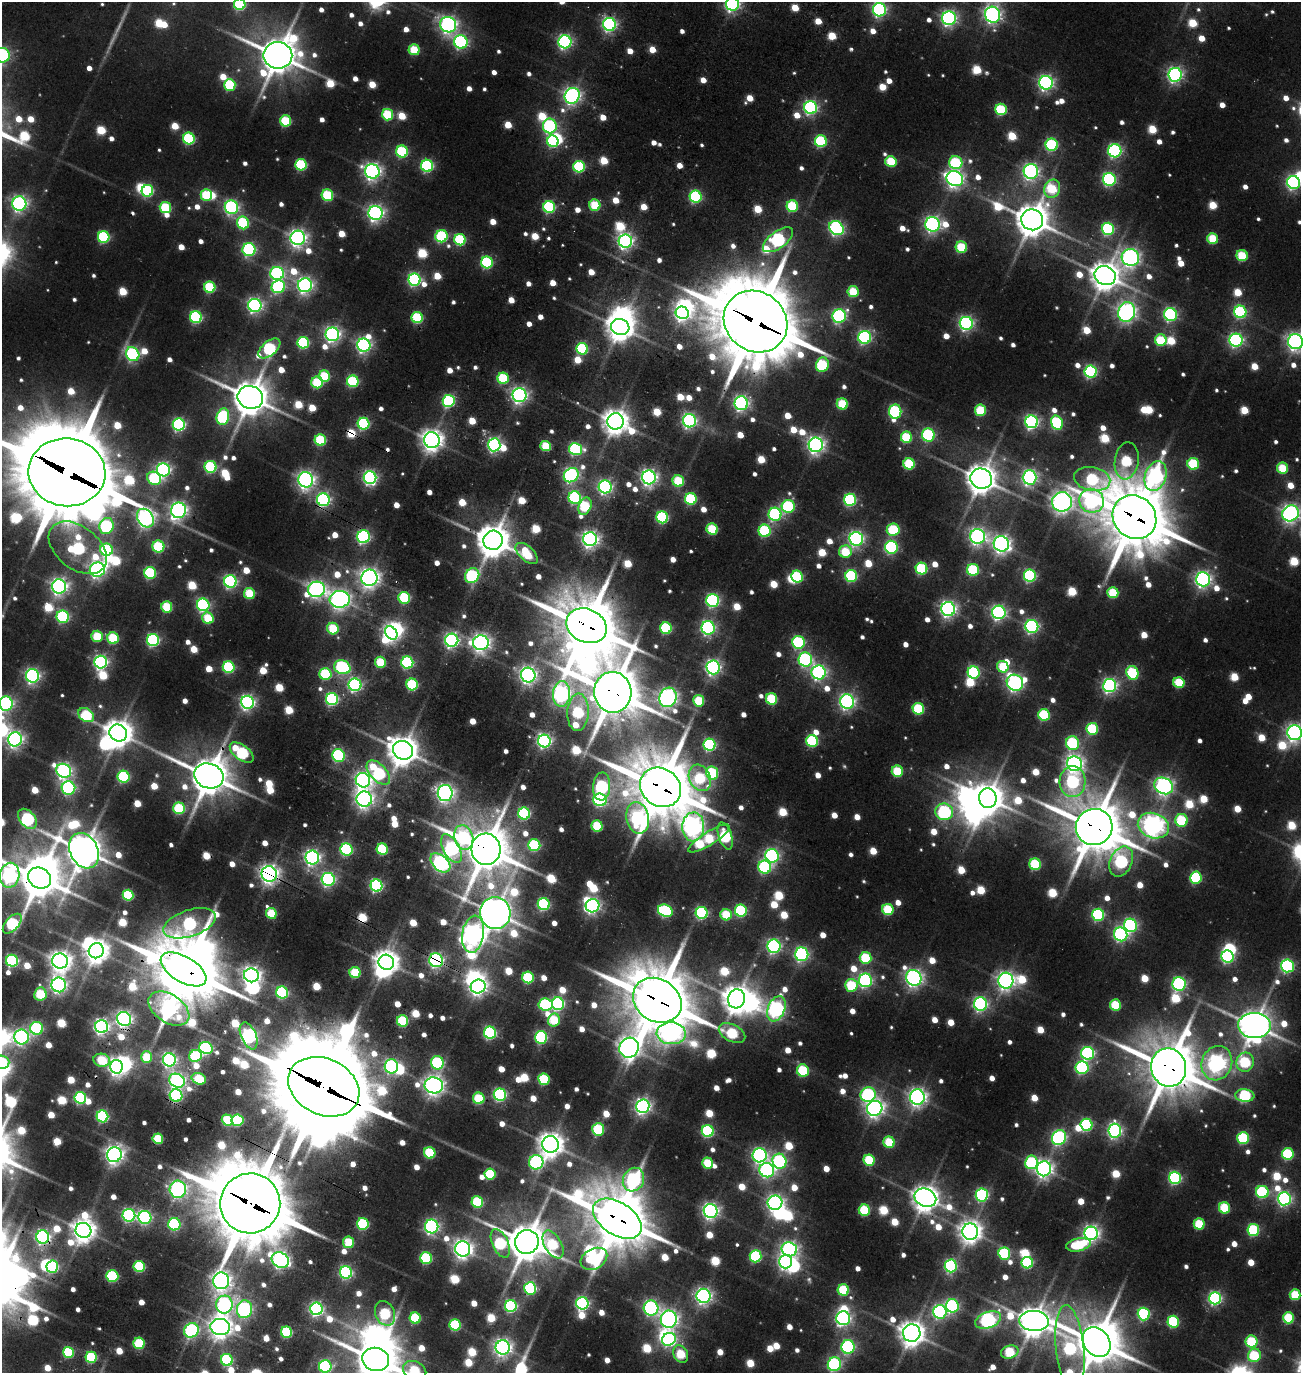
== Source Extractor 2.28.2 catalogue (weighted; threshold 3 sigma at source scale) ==
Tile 7 of 4 x 4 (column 3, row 2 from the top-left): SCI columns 2844-4142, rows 2919-4289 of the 5927 x 5905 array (HDU 1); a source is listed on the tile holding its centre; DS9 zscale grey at full resolution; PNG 1303 x 1375 px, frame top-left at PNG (2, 2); each listed source drawn as its Kron ellipse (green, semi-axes under 4 px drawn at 4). Shown black and unused: <1% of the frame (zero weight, under 3 of 5 exposures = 11% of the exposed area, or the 3 px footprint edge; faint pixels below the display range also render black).
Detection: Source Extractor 2.28.2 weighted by HDU 2 'WHT'; one run over the whole footprint, this tile lists its part. Background 0.14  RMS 0.047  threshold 0.212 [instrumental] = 3 sigma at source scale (4.5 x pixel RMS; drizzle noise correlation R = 1.50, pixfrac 1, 0.05/0.05 arcsec/px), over >= 5 px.
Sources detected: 1170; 32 too faint to see at this stretch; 39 inside a brighter object's white glare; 3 cosmic-ray / hot-pixel residue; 1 long thin detection or spike segment (spike, bleed or trail) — neither listed nor drawn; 5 inside a brighter listed object's ellipse — not listed separately; of the other 1090, all 500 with FLUX_AUTO >= 401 (the completeness limit of this list) listed and drawn (590 fainter detections not listed), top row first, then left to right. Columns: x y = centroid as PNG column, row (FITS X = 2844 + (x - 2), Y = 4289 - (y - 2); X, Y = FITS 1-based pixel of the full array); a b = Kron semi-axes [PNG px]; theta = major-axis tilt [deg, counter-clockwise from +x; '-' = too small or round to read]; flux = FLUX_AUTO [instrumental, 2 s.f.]
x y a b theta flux
240 4 6 5 - 910
732 4 6 6 - 2400
879 10 6 6 - 2000
993 15 8 7 - 3100
949 18 7 7 - 2500
609 24 6 6 - 2200
448 25 8 7 - 3400
461 42 7 6 - 1700
565 42 6 6 - 2000
414 50 5 5 - 420
2 55 8 7 - 1800
278 55 14 13 - 20000
1175 75 7 6 - 2600
1046 83 7 6 - 2600
230 85 6 5 - 640
572 96 8 7 - 3400
811 107 6 6 - 1900
1001 109 6 5 - 680
388 115 6 5 - 600
286 121 5 5 - 580
550 126 7 7 - 1400
189 139 6 5 - 910
553 141 6 5 - 810
821 141 6 6 - 870
1052 145 6 6 - 1000
1115 151 6 6 - 1700
402 152 6 6 - 810
891 161 5 5 - 460
956 163 7 6 - 770
301 165 6 5 - 760
427 166 6 6 - 1200
579 167 6 5 - 850
372 171 7 7 - 3600
1031 171 7 7 - 2900
955 179 8 7 - 3600
1109 179 6 6 - 1500
1294 182 6 6 - 2000
1052 189 9 8 - 480
147 191 6 5 - 910
206 195 6 5 - 490
327 195 6 5 - 600
696 197 6 6 - 1200
19 204 7 7 - 2800
595 205 6 5 - 470
792 206 6 5 - 670
231 207 7 6 - 2100
549 207 6 6 - 1100
165 208 6 5 - 610
375 213 7 7 - 3200
1032 220 11 10 - 18000
243 223 6 6 - 800
933 224 7 7 - 2500
836 228 8 6 -40 2000
1108 229 6 6 - 1100
442 236 6 6 - 850
104 237 6 6 - 960
298 238 7 7 - 3700
1213 238 5 5 - 410
460 240 6 5 - 760
778 240 18 8 37 1900
625 241 7 6 - 3000
961 247 6 5 - 500
249 250 6 6 - 1400
1242 256 6 5 - 460
1130 257 9 8 - 3800
487 262 6 5 - 920
277 273 7 6 - 1600
1105 276 11 9 -25 12000
414 280 6 6 - 1600
305 285 7 7 - 3000
210 287 6 5 - 650
278 287 7 6 - 1300
853 292 5 5 - 430
255 305 6 6 - 2400
1127 312 10 8 70 4200
1240 312 6 6 - 1200
682 313 7 6 - 2500
1171 315 6 6 - 1500
839 316 7 6 - 1800
196 317 6 6 - 1100
417 318 5 5 - 730
755 321 33 29 -37 84000
966 323 6 6 - 2200
620 327 9 8 - 10000
332 334 7 6 - 2900
865 337 6 6 - 1600
1161 340 6 5 - 490
1236 340 6 6 - 2100
1296 342 7 7 - 3900
303 343 6 6 - 1000
364 345 6 6 - 2500
269 348 13 7 40 1100
582 349 6 5 - 840
133 354 7 6 - 1700
822 365 7 6 - 850
1091 371 6 6 - 1500
324 376 6 5 - 510
503 378 5 5 - 640
353 381 6 6 - 850
317 382 6 6 - 540
519 395 7 7 - 3300
250 397 13 11 -20 20000
449 401 6 6 - 1200
741 403 7 6 - 2500
842 404 5 5 - 470
980 410 5 5 - 540
895 412 7 6 - 1100
223 417 8 6 79 1000
615 421 8 8 - 9100
689 421 6 6 - 2400
1032 422 6 6 - 2100
1057 423 7 6 - 880
179 424 6 6 - 1500
364 424 6 6 - 1100
928 435 6 6 - 1000
906 437 6 5 - 550
320 440 6 5 - 660
432 440 8 7 - 6500
494 445 6 6 - 2100
816 445 7 7 - 3700
546 446 5 5 - 400
576 449 6 6 - 1100
1127 461 18 12 82 670
909 464 6 5 - 580
1193 464 6 5 - 590
211 467 6 6 - 940
1283 468 5 5 - 400
163 470 6 6 - 2200
67 472 38 34 -6 120000
571 475 8 6 39 2300
1155 476 15 10 71 2800
649 477 7 7 - 3200
1029 477 7 7 - 2200
154 478 7 6 - 690
370 478 6 6 - 2200
981 479 11 10 - 14000
1092 479 18 11 -10 890
306 480 7 7 - 3800
678 481 6 5 - 490
605 487 6 6 - 2200
575 498 6 6 - 1300
691 499 6 6 - 800
323 500 6 6 - 1900
850 500 6 6 - 1200
1092 501 12 12 - 1600
1062 502 10 9 - 5700
585 506 9 6 67 620
788 506 6 6 - 910
179 510 8 7 - 3600
1290 513 8 7 - 3900
775 514 6 6 - 1500
662 517 6 5 - 960
1134 517 23 21 -45 56000
145 518 10 7 -55 3700
106 526 8 7 - 1100
712 529 6 5 - 550
893 530 6 6 - 630
765 531 6 6 - 910
978 536 7 7 - 3200
363 537 6 6 - 1600
590 539 7 7 - 3600
856 539 7 6 - 2400
493 540 10 9 - 17000
1001 544 8 7 - 4000
158 547 6 6 - 700
891 547 6 6 - 1300
78 548 33 21 -39 1500
106 550 6 6 - 800
845 552 6 6 - 410
527 553 13 7 -42 440
922 569 6 6 - 810
97 570 7 7 - 3200
973 570 6 6 - 710
150 573 6 6 - 910
472 576 8 6 52 1100
851 576 6 6 - 1000
1030 576 6 6 - 1300
797 577 6 5 - 790
369 578 8 8 - 5400
1203 579 7 7 - 3100
230 581 6 6 - 1800
59 586 7 7 - 3500
316 589 8 7 - 3600
249 593 5 5 - 450
1113 593 5 5 - 470
404 598 6 5 - 710
340 599 10 8 6 4500
713 600 6 6 - 1600
203 605 6 6 - 1500
167 607 5 5 - 490
948 609 7 7 - 3100
999 612 7 6 - 2400
63 617 6 6 - 1200
208 618 6 5 - 410
586 626 21 16 -26 46000
1032 626 6 6 - 1800
666 628 6 5 - 800
708 628 7 6 - 2100
333 629 6 5 - 480
391 633 7 5 -54 3000
97 636 6 5 - 410
113 638 6 5 - 580
153 640 6 6 - 1500
452 640 6 6 - 2400
798 642 6 6 - 1100
481 643 8 7 - 4000
805 660 7 7 - 1600
101 662 6 6 - 2200
380 662 5 5 - 420
407 663 6 6 - 1200
229 667 6 5 - 880
342 667 8 6 -23 1400
713 667 7 6 - 2600
1003 667 6 5 - 400
819 672 7 7 - 2400
974 672 6 6 - 1100
1132 673 7 6 - 800
325 674 6 6 - 760
528 675 7 7 - 3600
33 676 7 6 - 2400
1179 682 5 5 - 470
1015 683 8 7 - 3000
412 684 6 5 - 780
355 685 6 6 - 2000
1110 685 6 6 - 2400
613 692 20 18 -84 40000
561 694 13 8 87 2900
668 697 10 8 72 4200
332 699 6 6 - 1400
772 699 6 5 - 610
699 701 5 5 - 440
247 702 6 6 - 2500
847 702 7 7 - 2800
6 704 7 7 - 2300
918 709 6 5 - 680
578 712 19 10 87 870
86 715 9 6 -36 700
1044 715 6 5 - 690
1092 729 6 6 - 640
118 733 9 8 - 11000
1295 733 7 7 - 3600
15 739 7 7 - 3100
544 741 6 6 - 2200
812 741 6 6 - 860
1073 743 7 6 - 1000
710 745 6 6 - 1300
403 750 10 9 - 14000
242 752 14 7 -37 1000
339 755 6 6 - 1200
1074 764 7 7 - 3700
64 771 8 7 - 2800
897 771 6 5 - 470
378 773 15 8 -47 1100
712 773 7 6 - 870
209 776 15 12 -19 27000
123 777 6 6 - 920
700 778 14 10 -63 610
363 780 7 7 - 3400
1073 781 16 13 86 1100
602 786 14 8 86 1200
1164 786 10 8 -27 3600
661 787 21 18 -37 53000
68 788 7 6 - 1700
445 793 8 7 - 3900
988 798 10 9 - 14000
364 799 8 7 - 4200
600 800 6 6 - 1400
179 808 6 6 - 690
944 812 9 8 - 1700
524 814 6 6 - 1100
638 818 16 11 -79 1400
27 819 11 7 -52 1400
1181 820 6 6 - 640
597 826 5 5 - 470
1153 826 16 12 -19 6400
693 827 14 11 87 4800
1094 827 18 18 - 37000
725 836 14 6 -72 860
464 837 12 9 -74 1200
709 838 24 6 32 990
534 845 6 6 - 840
382 849 5 5 - 640
451 849 16 8 -61 1700
486 849 16 14 -86 29000
346 850 6 6 - 1100
84 851 18 14 -64 20000
772 856 7 6 - 2100
312 858 7 7 - 3100
1121 861 16 11 65 1200
440 863 12 7 -43 2400
1035 864 6 5 - 630
765 867 6 6 - 1200
269 874 8 7 - 4500
10 875 12 9 78 2800
1196 877 6 6 - 880
39 878 12 10 -32 26000
328 879 6 6 - 2100
377 886 6 6 - 1600
128 895 5 5 - 610
544 904 6 6 - 1100
592 906 7 6 - 2700
888 909 6 5 - 540
665 911 8 6 -23 1100
741 911 6 6 - 930
271 913 5 5 - 430
495 913 16 15 - 18000
702 913 6 6 - 1300
726 915 6 5 - 440
1098 915 6 6 - 1000
190 923 27 13 18 1400
12 924 12 6 47 1000
1130 925 7 6 - 1700
473 934 19 11 81 6200
1121 934 7 6 - 1900
774 946 7 6 - 2100
96 951 8 7 - 8500
802 954 7 6 - 2100
1227 957 6 6 - 1300
866 958 6 6 - 560
436 960 7 7 - 1900
12 961 6 6 - 1400
60 961 8 7 - 6300
386 962 8 7 - 8300
1287 966 6 6 - 1500
184 969 25 13 -30 82000
355 973 5 5 - 480
251 975 7 7 - 4100
528 977 6 5 - 740
914 978 8 7 - 3800
865 980 7 6 - 1900
1006 981 8 7 - 4000
1179 984 7 6 - 1700
59 985 7 7 - 2900
851 985 6 6 - 570
478 987 7 7 - 3500
282 993 6 6 - 1000
40 994 7 6 - 520
736 999 9 8 - 12000
657 1000 25 21 -33 53000
558 1004 6 6 - 1400
980 1004 7 6 - 2200
545 1005 7 6 - 990
1115 1005 5 5 - 450
169 1008 22 14 -33 2900
776 1009 13 8 67 2700
124 1019 7 6 - 3100
554 1020 6 6 - 420
402 1021 6 5 - 710
1254 1025 16 12 0 17000
102 1026 6 6 - 2800
37 1028 6 6 - 1200
490 1033 6 6 - 1500
671 1033 14 11 -4 3000
732 1033 14 8 -28 690
249 1036 14 7 -67 2700
21 1037 7 7 - 2400
541 1037 6 6 - 1200
206 1048 7 6 - 1500
629 1048 10 9 - 6400
1088 1053 6 6 - 1500
195 1056 6 6 - 640
147 1057 6 5 - 410
102 1060 8 6 -9 460
169 1060 7 6 - 2600
2 1062 8 6 -3 480
1245 1062 9 8 - 670
437 1063 7 6 - 1100
1217 1063 17 15 67 4100
391 1066 7 6 - 1500
117 1067 7 6 - 3300
1169 1067 19 17 -74 38000
1082 1068 6 6 - 1300
803 1071 6 5 - 680
199 1079 7 5 -18 470
544 1079 6 5 - 660
177 1081 8 6 -33 2900
434 1085 9 8 - 5200
324 1087 37 28 -26 110000
176 1095 6 6 - 1300
500 1095 6 6 - 1500
868 1095 7 7 - 1400
1245 1095 9 6 -4 1000
917 1097 7 7 - 4200
80 1098 6 5 - 1100
479 1098 6 5 - 530
643 1106 7 6 - 3100
875 1108 8 7 - 4100
102 1116 6 6 - 1100
227 1120 5 5 - 440
237 1120 6 5 - 770
1086 1125 6 6 - 1000
598 1129 6 6 - 640
708 1131 6 6 - 1100
1115 1131 7 6 - 2300
1059 1138 8 6 54 2000
1243 1138 6 5 - 800
158 1139 5 5 - 470
889 1142 6 5 - 460
551 1144 8 8 - 8800
430 1153 6 5 - 620
1288 1154 6 5 - 740
114 1155 7 7 - 4500
760 1155 7 7 - 2300
869 1160 6 5 - 550
779 1161 8 7 - 1400
536 1162 7 7 - 1700
1031 1162 7 6 - 930
708 1163 5 5 - 400
1044 1169 7 7 - 3800
767 1170 7 7 - 2300
490 1174 5 5 - 520
1175 1178 6 6 - 1400
633 1180 12 10 61 1900
178 1189 8 8 - 3500
1262 1192 6 6 - 990
982 1195 6 6 - 1400
925 1198 11 9 -22 9700
1284 1199 6 6 - 2200
477 1202 6 5 - 650
250 1203 30 30 - 81000
775 1203 7 7 - 3100
1224 1208 6 5 - 490
864 1210 6 5 - 580
711 1211 7 7 - 3300
129 1215 6 6 - 1800
145 1217 6 6 - 1800
617 1219 27 16 -33 47000
174 1224 6 6 - 1100
363 1224 6 5 - 800
1199 1224 5 5 - 480
432 1226 7 6 - 2300
83 1230 8 7 - 7700
1253 1230 6 6 - 800
970 1232 8 8 - 6900
1091 1233 7 6 - 3200
43 1237 7 6 - 2400
348 1242 5 5 - 420
527 1242 12 11 - 23000
500 1243 15 8 -66 910
553 1244 15 8 -60 510
1078 1245 12 6 12 600
463 1249 7 7 - 4600
789 1249 8 7 - 2900
1004 1254 6 5 - 820
755 1256 6 6 - 950
426 1258 6 6 - 760
594 1259 14 10 28 930
280 1260 9 7 -31 3300
786 1262 7 6 - 2400
1027 1263 6 5 - 870
139 1266 5 5 - 660
951 1266 6 6 - 1400
52 1267 6 5 - 1100
346 1272 6 6 - 1500
112 1276 6 5 - 860
221 1281 8 8 - 4900
530 1288 6 6 - 970
843 1290 6 5 - 560
1295 1295 5 5 - 430
704 1296 7 7 - 3400
1215 1298 6 6 - 1800
582 1303 6 6 - 1900
224 1305 9 8 - 2200
511 1306 6 6 - 1300
952 1306 7 6 - 1500
651 1308 7 7 - 2100
244 1309 9 7 81 2100
316 1309 6 6 - 2200
940 1312 7 6 - 1800
385 1313 13 9 -66 630
1144 1314 6 6 - 1200
415 1318 5 5 - 610
843 1318 7 7 - 2500
1288 1318 6 5 - 500
669 1319 8 8 - 4000
988 1320 13 8 20 2800
1034 1321 15 10 -5 15000
1173 1322 6 5 - 800
455 1325 5 5 - 720
220 1327 10 8 -6 6900
191 1330 8 7 - 1900
286 1332 6 5 - 740
912 1333 9 8 - 9400
669 1339 7 6 - 1700
1251 1341 6 6 - 580
1096 1342 16 12 -52 30000
139 1343 5 5 - 560
503 1347 7 7 - 3900
848 1347 7 6 - 1700
1070 1349 43 14 -84 1600
68 1352 5 5 - 600
1010 1352 9 6 16 540
681 1354 9 7 -61 450
1254 1355 7 6 - 520
91 1357 5 5 - 660
376 1359 13 11 -17 29000
227 1360 6 6 - 1000
834 1364 7 6 - 1600
325 1366 6 6 - 1300
415 1371 12 9 -23 560
Overlapping masked pixels (flux is a lower limit): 26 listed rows (the first 20) at x y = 755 321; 67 472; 323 500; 1134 517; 363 537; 586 626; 613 692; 242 752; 209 776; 661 787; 1094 827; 486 849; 269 874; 39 878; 436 960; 184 969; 657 1000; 169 1008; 124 1019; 1169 1067
Isophote crosses this tile's border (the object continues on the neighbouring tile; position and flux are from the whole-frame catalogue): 20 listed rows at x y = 240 4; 732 4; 879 10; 993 15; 2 55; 1294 182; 1296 342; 67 472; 1290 513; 6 704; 1295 733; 10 875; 12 924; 2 1062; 1096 1342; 1070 1349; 376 1359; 834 1364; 325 1366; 415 1371
Unlisted compact peaks at least as high as the median listed source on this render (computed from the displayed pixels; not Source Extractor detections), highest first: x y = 388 12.